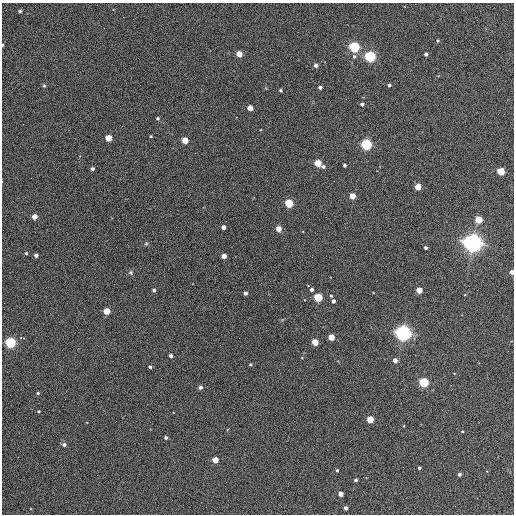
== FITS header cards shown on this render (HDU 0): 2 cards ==
NAXIS1  =                  512 / Axis length
NAXIS2  =                  512 / Axis length

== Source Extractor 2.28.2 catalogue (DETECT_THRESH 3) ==
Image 512 x 512 px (HDU 0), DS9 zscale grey, 1 PNG px = 1 image px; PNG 516 x 516 px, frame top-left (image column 1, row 512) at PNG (2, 3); no overlay
Background 367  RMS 21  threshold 62.1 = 3 sigma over >= 5 px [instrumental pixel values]
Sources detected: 76; all 76 listed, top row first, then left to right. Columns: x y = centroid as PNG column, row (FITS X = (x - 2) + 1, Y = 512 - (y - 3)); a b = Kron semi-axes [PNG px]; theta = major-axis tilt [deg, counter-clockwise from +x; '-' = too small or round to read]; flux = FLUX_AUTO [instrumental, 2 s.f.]
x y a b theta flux
20 11 3 3 - 2.6e+03
438 41 4 3 - 1.4e+03
2 45 3 2 - 2.0e+03
354 47 5 5 - 2.3e+05
239 54 4 4 - 2.5e+04
426 54 4 3 - 4.1e+03
354 56 5 4 - 2.3e+03
370 56 5 5 - 3.0e+05
316 65 4 4 - 6.1e+03
206 77 2 2 - 7.0e+02
389 85 4 3 - 3.3e+03
44 86 5 4 - 2.0e+03
320 87 4 3 - 4.5e+03
281 90 3 3 - 2.1e+03
362 104 4 3 - 4.2e+03
250 108 4 4 - 1.7e+04
158 118 4 4 - 2.6e+03
151 136 3 3 - 1.5e+03
108 138 4 4 - 3.8e+04
185 140 4 4 - 3.2e+04
366 144 5 5 - 2.7e+05
318 163 4 4 - 5.1e+04
345 165 4 3 - 3.6e+03
323 166 5 4 - 3.4e+03
92 169 4 3 - 4.0e+03
501 171 4 4 - 6.2e+04
418 187 4 4 - 3.1e+04
352 196 4 4 - 2.3e+04
289 203 4 4 - 1.0e+05
34 217 4 4 - 1.8e+04
479 220 4 4 - 4.0e+04
223 227 4 4 - 7.7e+03
279 229 4 4 - 1.9e+04
473 243 7 6 - 1.2e+06
146 244 6 4 2 1.8e+03
425 248 3 3 - 3.1e+03
26 253 3 3 - 1.5e+03
36 255 4 3 - 5.2e+03
224 256 4 4 - 1.3e+04
312 257 2 2 - 5.7e+02
131 272 6 6 - 2.6e+03
512 272 4 3 - 7.4e+03
312 289 3 3 - 4.2e+03
154 290 3 3 - 2.7e+03
419 290 4 4 - 2.6e+04
246 293 4 3 - 5.1e+03
331 296 4 3 - 1.5e+03
318 297 4 4 - 9.1e+04
333 301 4 3 - 5.1e+03
276 303 2 2 - 5.6e+02
107 311 4 4 - 3.7e+04
403 333 6 5 - 8.0e+05
331 337 4 4 - 2.7e+04
23 338 4 2 - 2.9e+03
10 342 5 4 - 2.3e+05
315 342 4 4 - 3.4e+04
171 356 4 3 - 4.8e+03
395 360 4 4 - 9.0e+03
250 364 3 3 - 1.8e+03
150 367 3 3 - 3.6e+03
454 373 3 2 - 7.7e+02
424 382 5 4 - 1.6e+05
200 387 4 4 - 4.9e+03
38 393 4 3 - 1.8e+03
38 411 4 3 - 1.5e+03
370 419 4 4 - 4.1e+04
462 431 3 2 - 1.1e+03
166 437 3 3 - 3.2e+03
64 445 5 4 - 4.1e+03
215 460 4 4 - 2.3e+04
419 468 3 3 - 2.1e+03
337 470 4 3 - 1.7e+03
459 474 4 4 - 3.3e+03
356 480 3 3 - 3.1e+03
341 494 4 4 - 1.2e+04
346 508 4 3 - 4.4e+03
At the frame edge (FLAGS 8, measured only in part): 2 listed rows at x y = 2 45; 512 272